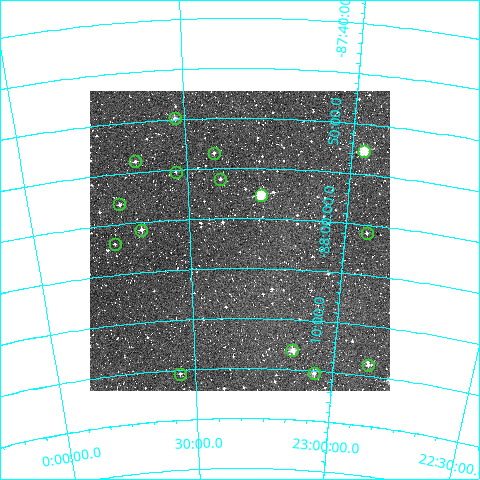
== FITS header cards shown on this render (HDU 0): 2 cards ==
NAXIS1  =                  300
NAXIS2  =                  300

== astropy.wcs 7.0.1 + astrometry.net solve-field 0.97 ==
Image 300 x 300 px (HDU 0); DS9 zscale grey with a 90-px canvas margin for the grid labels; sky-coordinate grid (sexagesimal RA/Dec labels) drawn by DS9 from the SOLVED WCS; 15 Tycho-2 reference stars matched to detected sources circled (green)
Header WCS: RA---TAN/DEC--TAN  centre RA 23:20:16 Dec -88:02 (350.07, -88.04 deg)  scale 6 arcsec/px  FOV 30.0' x 30.0'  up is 0 deg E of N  parity normal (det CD < 0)
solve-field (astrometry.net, Tycho-2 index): VERIFIED the header's WCS against the Tycho-2 star catalogue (verified at 2 index scales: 8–15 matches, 0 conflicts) and refined it, rather than solving blind
Solved WCS: RA---TAN-SIP/DEC--TAN-SIP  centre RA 23:20:19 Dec -88:02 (350.08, -88.04 deg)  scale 6 arcsec/px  FOV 30.0' x 30.0'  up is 0 deg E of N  parity normal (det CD < 0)
The solver's refit moves the header's centre by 1.2 arcsec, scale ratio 1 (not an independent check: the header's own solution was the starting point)
Tycho-2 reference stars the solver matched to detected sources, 15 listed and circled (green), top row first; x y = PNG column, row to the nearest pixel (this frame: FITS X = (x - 90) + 1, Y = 300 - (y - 91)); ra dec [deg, ICRS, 3 dp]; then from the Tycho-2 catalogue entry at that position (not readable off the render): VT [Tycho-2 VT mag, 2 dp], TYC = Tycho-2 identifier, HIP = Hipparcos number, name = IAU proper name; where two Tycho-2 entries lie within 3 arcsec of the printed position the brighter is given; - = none
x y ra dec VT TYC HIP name
175 118 352.930 -87.831 11.05 9533-409-1 - -
364 151 344.461 -87.877 9.41 9533-1332-1 - -
214 153 351.240 -87.891 11.55 9533-1426-1 - -
135 161 354.825 -87.898 11.48 9533-948-1 - -
176 172 353.011 -87.920 12.14 9533-1313-1 - -
220 179 350.969 -87.934 11.66 9533-1412-1 - -
261 195 349.072 -87.961 8.45 9533-1308-1 114889 -
119 204 355.735 -87.967 11.58 9533-1431-1 - -
141 230 354.795 -88.012 10.88 9533-1316-1 - -
367 233 343.956 -88.013 12.22 9533-1330-1 - -
115 244 356.142 -88.032 12.23 9533-1319-1 - -
292 350 347.244 -88.218 10.26 9537-170-1 - -
368 365 343.129 -88.231 11.47 9537-12-1 - -
314 373 346.027 -88.254 10.77 9537-108-1 - -
180 374 353.354 -88.256 11.57 9537-168-1 - -